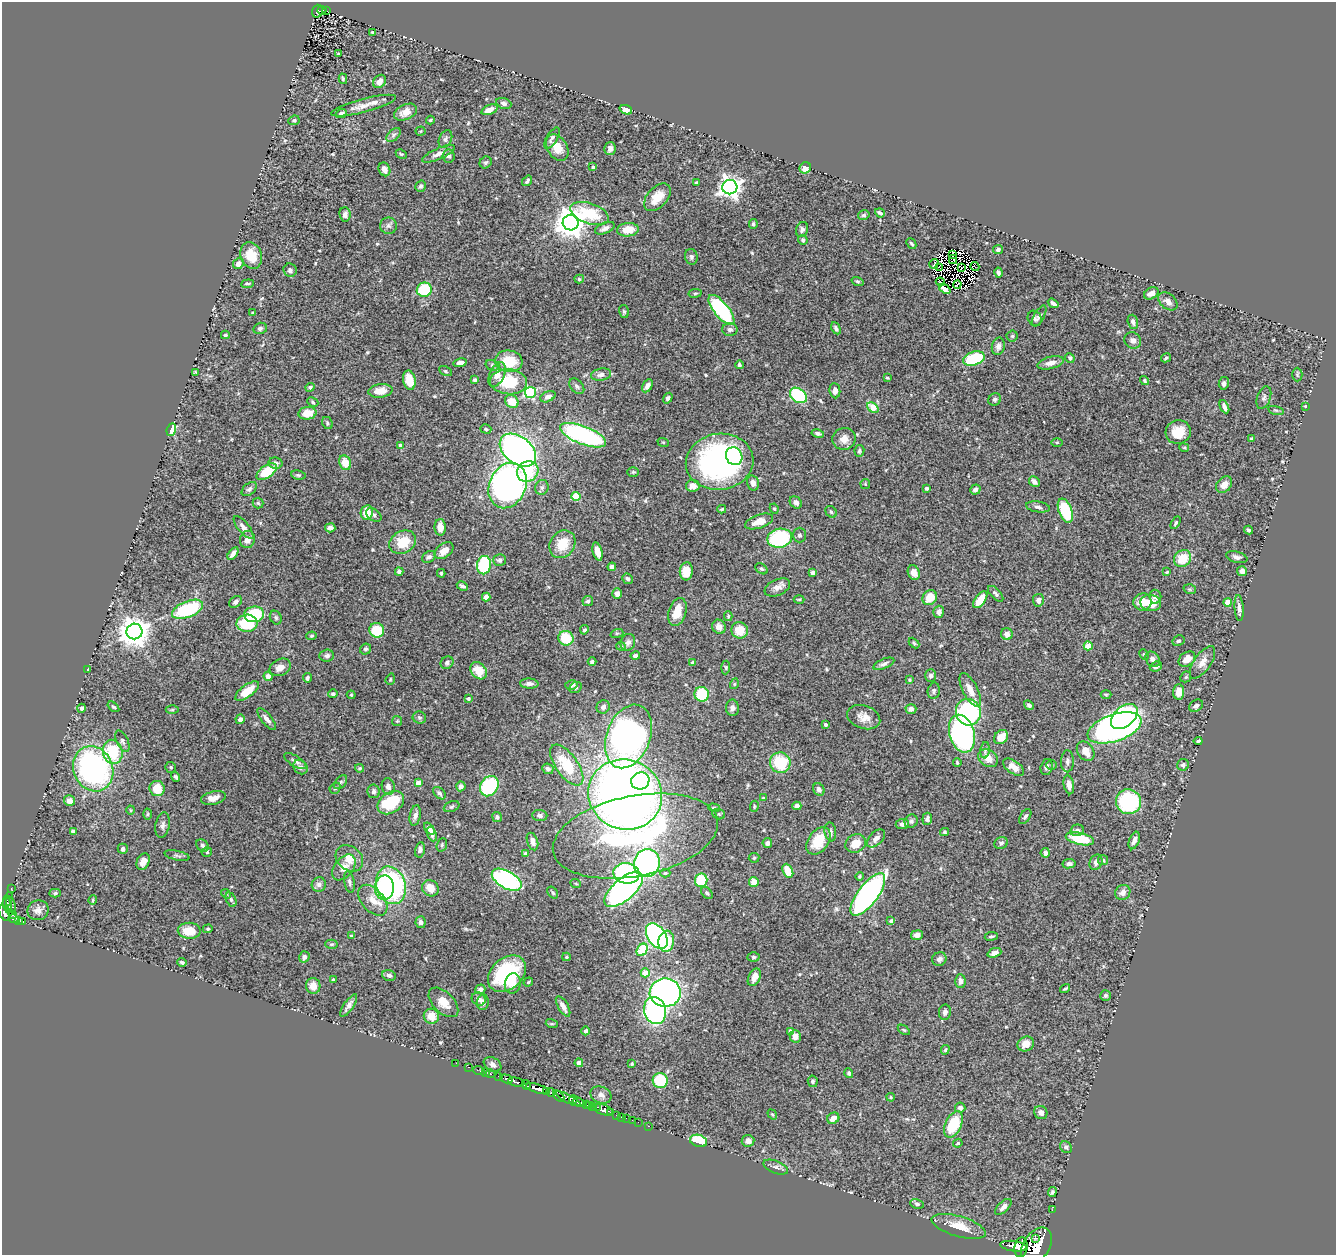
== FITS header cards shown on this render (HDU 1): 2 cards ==
NAXIS1  =                 1334
NAXIS2  =                 1253

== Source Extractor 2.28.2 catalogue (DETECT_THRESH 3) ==
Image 1334 x 1253 px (HDU 1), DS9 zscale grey, 1 PNG px = 1 image px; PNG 1338 x 1257 px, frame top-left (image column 1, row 1253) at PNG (2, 2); each listed source drawn as its Kron ellipse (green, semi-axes under 4 px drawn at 4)
Background 1.07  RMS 0.029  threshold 0.0862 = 3 sigma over >= 5 px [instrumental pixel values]
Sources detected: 542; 8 with non-positive FLUX_AUTO (blend fragments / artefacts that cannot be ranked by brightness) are neither listed nor drawn; of the other 534, the 500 brightest by FLUX_AUTO listed and drawn (34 fainter detections omitted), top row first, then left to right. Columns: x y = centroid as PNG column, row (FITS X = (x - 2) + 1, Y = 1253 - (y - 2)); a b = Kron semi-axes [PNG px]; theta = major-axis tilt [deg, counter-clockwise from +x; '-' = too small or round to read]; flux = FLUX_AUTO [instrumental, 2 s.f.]
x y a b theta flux
322 10 4 3 - 46
317 11 6 5 - 160
326 11 4 2 - 24
372 32 4 3 - 2.1
338 54 3 3 - 2.1
343 79 5 4 - 2.7
380 81 7 6 - 11
504 103 8 5 -21 5.8
364 106 33 7 15 20
489 110 8 4 22 14
626 110 6 4 -20 12
405 112 12 7 25 17
341 113 6 3 21 5
294 120 6 4 24 3.4
430 120 4 3 - 2
421 131 5 4 - 2.2
394 135 8 5 46 5.1
552 138 12 5 59 7.5
445 139 9 6 64 5.4
557 147 14 10 -58 27
610 149 6 5 - 8.6
401 154 6 3 -25 2.2
438 154 18 5 24 12
449 156 6 6 - 6.1
486 162 6 5 - 3.8
593 167 3 3 - 5.1
805 168 6 5 - 15
384 169 7 5 -66 10
527 181 6 3 53 3.8
696 182 4 3 - 2
420 186 6 5 - 3.9
730 187 7 7 - 1300
657 197 16 10 48 30
880 213 5 3 - 4
345 214 7 5 -84 9.8
590 214 20 10 -19 77
864 215 6 4 14 3.7
571 223 8 8 - 3100
753 224 5 3 - 3.4
388 226 8 8 - 6.8
605 228 10 5 23 7.4
628 230 11 7 4 33
802 230 8 6 70 5.5
803 240 5 4 - 4.3
911 244 6 4 -49 3.4
998 250 5 4 - 5.8
251 255 13 10 -70 36
952 255 3 2 - 2.2
691 257 8 6 -75 4.7
953 260 4 2 - 2.5
238 264 6 5 - 12
934 264 5 2 - 2.1
975 266 4 2 - 2.4
939 267 3 2 - 2.7
962 268 2 2 - 3.2
290 270 7 6 - 5.8
998 273 5 3 - 4
579 279 5 4 - 2.9
858 281 6 4 -19 3
940 282 4 3 - 5.4
248 284 6 4 7 3.5
957 285 4 2 - 3.8
945 289 6 4 -38 6.3
424 290 7 7 - 100
695 293 7 3 9 2.3
1151 293 8 5 30 13
1168 301 11 7 -39 11
1053 303 6 4 -35 6
721 310 18 7 -50 250
624 312 6 5 - 3.4
253 313 3 3 - 3.1
1039 316 11 5 61 5.5
1035 318 8 6 -58 5.2
1133 322 7 5 -71 6.7
260 328 7 5 15 4.7
836 328 6 4 -63 4.7
730 329 7 6 - 5.4
225 335 4 3 - 3.2
1012 336 5 5 - 3.2
1133 340 8 8 - 9.7
998 346 9 6 76 8.6
974 358 11 6 18 120
1070 358 5 4 - 3.9
1166 358 5 4 - 3.3
509 361 14 11 -6 54
460 363 7 4 12 15
1050 363 13 6 15 13
492 365 7 5 -16 3.5
739 365 4 3 - 3.7
445 371 7 4 -28 3
195 372 4 3 - 2.2
497 375 13 7 65 18
601 375 10 6 11 8.4
1297 375 7 5 -89 3.1
887 378 3 3 - 2
409 380 10 6 -78 31
475 380 4 3 - 4.1
1145 381 5 4 - 2.8
508 382 18 12 -4 79
1224 383 6 5 - 5.6
577 386 9 6 -49 5.8
647 386 7 4 59 7.8
310 387 5 4 - 5.2
380 391 12 6 6 24
835 391 7 5 -85 9.6
530 393 5 5 - 230
798 395 9 6 -38 160
548 397 8 5 25 8.6
668 398 5 4 - 4.4
1264 398 12 6 69 6.2
995 399 6 6 - 3.9
512 401 7 6 - 36
313 402 6 4 -26 2.8
1305 406 3 3 - 2.6
873 407 6 4 -39 40
1224 407 7 4 -64 8
1276 410 8 3 -13 2.8
307 413 9 6 6 24
327 423 6 5 - 3.3
171 429 6 4 66 48
486 429 6 4 -17 3.1
1178 432 13 11 23 37
818 433 6 4 -13 4.9
583 435 24 9 -21 290
844 439 12 11 - 17
1251 439 3 3 - 3
663 442 6 3 -18 2.2
1057 443 5 3 - 2.2
400 445 4 4 - 8.9
1184 448 5 4 - 2.3
518 450 20 13 -38 840
859 451 6 5 - 3.5
734 456 9 8 - 17
720 462 34 28 8 470
276 463 7 5 -12 6.2
345 463 7 5 -69 29
528 471 11 10 - 62
267 472 11 6 34 65
633 472 6 4 0 2.7
298 475 7 4 -9 3.3
1034 481 6 5 - 9.7
753 483 7 6 - 10
865 484 5 5 - 2.4
508 485 23 18 66 610
1224 485 9 7 48 16
693 486 7 6 - 14
542 487 7 6 - 5.5
926 488 3 3 - 4.6
249 489 9 5 40 5.7
975 490 5 5 - 6.3
576 496 4 4 - 74
796 502 7 5 -42 8.7
258 503 5 5 - 3.4
1038 507 12 5 -8 6.5
722 509 4 3 - 2.4
774 509 5 4 - 2.4
1065 511 13 6 -69 88
367 512 7 6 - 32
831 512 6 5 - 3.4
374 515 8 5 -34 5.6
759 521 15 6 19 23
1176 523 7 3 62 3
244 527 14 5 -50 8.3
440 527 8 5 -86 16
330 528 5 4 - 9.2
1249 530 4 3 - 3.7
799 535 7 6 - 4.5
780 538 12 9 12 150
247 539 9 7 78 13
403 542 14 11 28 45
562 544 15 12 56 44
444 551 11 7 37 20
598 552 9 4 -75 20
233 554 7 4 54 11
429 557 7 5 31 6.3
1237 557 11 5 -15 6.8
1183 558 9 8 - 39
499 560 6 6 - 4.7
484 565 9 7 82 120
612 567 4 4 - 6.6
761 569 7 4 -37 3.5
399 571 4 4 - 6.7
686 571 9 6 83 31
1242 571 5 5 - 10
813 572 4 4 - 5.3
1167 572 4 3 - 2.1
441 573 4 3 - 2.3
914 573 7 5 -69 13
627 579 6 5 - 4.6
462 586 6 3 -27 4.7
777 587 13 8 25 11
1190 589 6 4 -19 2.6
617 594 5 5 - 8.9
996 594 10 5 -46 5.1
486 597 4 4 - 22
1155 597 7 6 - 7.6
930 598 8 6 52 32
799 599 5 3 - 2.1
980 600 10 5 54 31
1038 600 6 5 - 8.7
588 601 5 5 - 4.9
236 602 7 5 39 5.3
1142 602 9 8 - 25
1228 602 4 4 - 27
1151 603 10 8 -10 34
1239 608 13 4 -85 8.7
187 609 16 8 22 160
677 612 14 8 72 33
939 612 6 5 - 8.6
254 614 10 8 7 80
728 616 5 4 - 2.4
276 618 7 5 -61 3.8
247 623 10 8 3 89
719 627 7 6 - 12
377 630 7 7 - 61
584 630 5 4 - 3.7
740 630 8 8 - 34
134 631 8 8 - 3100
617 633 6 4 18 2.4
1007 634 6 5 - 12
312 636 5 4 - 2.6
566 638 7 7 - 67
1178 641 6 5 - 3.7
628 642 8 7 - 8.1
914 643 6 4 -46 2.5
621 646 5 4 - 2.4
1088 646 4 4 - 45
366 649 6 5 - 3.9
1144 654 5 4 - 2.3
327 656 7 6 - 6.5
635 656 5 4 - 7.2
1153 659 8 6 -52 7.5
1187 659 9 6 37 17
592 662 4 4 - 3.8
1202 662 19 8 56 16
447 663 7 5 36 4.7
692 663 4 3 - 2.6
884 664 11 5 23 6.8
1156 666 6 4 22 6.3
280 667 11 8 26 17
726 667 7 4 86 2.7
88 670 4 3 - 4.2
479 671 9 7 -48 30
268 676 5 4 - 16
931 676 6 5 - 5.7
1186 677 6 5 - 2.6
307 678 5 4 - 5.3
390 679 6 4 71 2.5
910 680 4 3 - 2.1
529 684 9 5 -2 7.8
734 684 5 3 - 1.9
571 685 6 5 - 8.5
576 688 6 5 - 3.5
970 690 18 7 -63 22
247 691 14 6 36 41
934 691 8 6 79 4.4
1179 692 7 5 88 18
333 694 4 4 - 4.2
702 694 7 7 - 99
1106 694 5 4 - 2.5
351 695 4 4 - 2.1
468 699 3 3 - 4.7
1029 705 5 4 - 5.3
1196 706 7 5 33 5.8
113 707 7 3 -38 2.5
603 707 7 6 - 7.5
82 708 4 4 - 4.9
732 708 8 6 -89 8.1
911 709 5 4 - 9.4
172 710 6 4 0 2.4
968 712 13 12 - 230
1124 716 15 9 41 250
864 717 17 11 -19 19
419 718 7 6 - 4.1
240 719 4 4 - 9.4
267 719 13 5 -51 10
397 721 5 5 - 2.6
825 724 3 3 - 4.9
1114 728 28 13 19 970
962 734 19 12 -73 390
628 736 33 22 69 920
1001 737 8 6 47 25
122 741 11 5 -65 5.5
1198 741 4 3 - 2.9
985 750 8 4 85 3.8
1086 751 10 8 -55 19
113 752 12 9 -79 85
988 758 10 8 -32 20
295 761 12 5 -32 6.8
1067 761 11 6 88 6.5
957 762 4 3 - 2.1
780 763 10 10 - 80
567 765 24 11 -54 67
1051 765 5 5 - 2.9
1183 765 6 5 - 5.3
171 767 5 5 - 3.3
300 767 8 6 -47 6.2
1014 767 12 6 -34 16
1047 767 8 6 77 5.6
360 768 4 3 - 2.5
93 769 23 19 -67 430
548 769 6 5 - 5.3
176 777 5 3 - 4.2
640 781 9 8 - 120
341 782 8 5 50 3.5
418 783 4 4 - 19
1069 785 9 5 -79 9.3
388 786 8 6 -76 8.7
461 786 5 4 - 6.7
489 786 11 8 56 150
335 788 6 5 - 3.2
157 789 8 7 - 31
819 789 6 5 - 6.7
374 791 7 6 - 5.4
439 793 7 5 -45 5
625 795 37 35 -23 1600
213 798 12 6 12 16
763 798 3 3 - 3
69 801 5 5 - 13
1129 802 12 12 - 160
391 803 14 10 34 88
754 806 5 3 - 2
797 806 4 4 - 8.8
452 807 8 5 23 3.7
714 808 6 4 -16 3.4
131 810 4 4 - 2.3
148 814 5 3 - 2.1
719 814 6 5 - 2.8
415 815 10 5 78 8.2
540 815 7 5 -4 6.9
497 817 5 5 - 4.9
1025 817 8 5 56 5.1
927 819 6 5 - 6
911 821 7 6 - 5.3
902 824 6 5 - 6.8
163 825 13 7 79 7.6
429 829 7 4 -52 11
1077 830 7 5 14 5.9
73 831 4 4 - 10
830 832 9 6 -82 5.2
945 832 4 3 - 2.9
432 834 7 4 -68 6.3
635 836 84 40 11 530
876 838 11 6 46 11
1080 839 14 6 -13 74
1134 840 9 5 70 8.9
532 841 9 5 -73 10
818 841 15 10 54 49
767 843 5 4 - 6
856 843 11 9 29 25
1001 843 7 6 - 4.9
202 845 7 5 -47 4.6
442 845 7 5 71 3.6
123 849 5 5 - 6.6
420 850 8 5 78 5.6
207 852 5 4 - 3.5
1045 853 4 4 - 7.8
526 854 4 4 - 17
177 855 12 5 -12 4.9
349 858 15 12 -39 25
754 858 5 5 - 2.8
1103 860 5 5 - 3.6
143 861 9 6 64 14
1096 862 8 6 66 8.4
647 863 14 13 - 530
1069 864 7 4 10 5.1
344 867 15 9 52 17
788 871 7 5 -65 35
626 873 13 10 -7 310
665 873 5 4 - 2.4
859 876 4 4 - 2.9
507 880 16 8 -29 310
701 880 7 6 - 68
349 882 11 5 -79 5.9
754 882 5 4 - 19
319 884 7 7 - 9.4
576 884 5 3 - 2
391 885 19 14 -73 300
11 888 2 2 - 11
384 888 12 9 86 150
430 888 9 7 -44 20
624 889 23 11 41 510
1123 892 8 7 - 13
55 893 5 4 - 3
553 893 6 4 -53 3.4
707 893 7 4 -51 3.6
226 894 5 4 - 2.3
868 894 25 10 53 550
8 900 8 3 69 64
93 900 5 4 - 2.1
231 900 7 5 -64 4.1
373 900 18 11 -49 25
11 904 9 3 -70 140
7 906 8 4 -77 160
38 910 10 10 - 11
4 913 8 5 -64 850
13 915 4 4 - 95
13 919 5 3 - 120
18 920 4 3 - 210
23 921 3 3 - 73
891 921 4 4 - 6.8
420 922 6 5 - 6.4
208 929 5 4 - 2.6
189 931 11 8 -2 33
917 935 6 5 - 9.8
351 936 4 4 - 2.5
657 936 14 9 -56 340
991 936 6 3 7 3.4
666 941 10 7 81 55
331 944 6 4 1 3.3
642 950 7 5 57 83
994 953 7 4 21 8.6
304 957 6 5 - 6.9
566 957 4 4 - 2.2
754 957 6 4 -1 2.9
939 959 7 6 - 7.5
182 962 4 3 - 3
645 973 4 4 - 32
507 974 21 15 41 180
389 975 7 5 -15 5.4
754 977 9 6 64 15
333 980 3 3 - 4.6
960 981 7 5 -86 8.4
528 982 5 3 - 2.2
513 983 10 8 78 17
313 986 8 7 - 15
480 989 5 4 - 6.8
1065 989 5 2 - 2.5
665 993 15 14 - 790
1105 995 5 5 - 3.8
479 999 7 6 - 5
443 1002 18 10 -45 25
483 1002 8 6 83 7
349 1006 13 5 56 9.1
563 1006 11 5 -60 13
655 1010 14 11 -74 390
945 1012 7 6 - 7.3
431 1016 8 7 - 25
552 1024 6 4 -17 2.3
904 1030 7 3 -35 2.2
586 1031 4 4 - 5.1
790 1031 4 4 - 9.3
795 1036 6 5 - 14
1026 1044 8 7 - 15
945 1050 5 3 - 2.7
456 1063 2 2 - 16
579 1063 4 4 - 7.2
493 1064 9 6 -31 7.4
632 1064 3 3 - 2.4
468 1067 3 2 - 22
479 1071 6 2 -19 18
485 1072 2 2 - 10
849 1073 5 4 - 4.1
491 1074 4 3 - 53
499 1076 3 3 - 100
506 1079 6 3 -16 290
660 1080 8 7 - 110
813 1081 6 5 - 4.2
516 1082 8 3 -11 910
526 1085 5 3 - 570
538 1089 12 4 -17 2300
546 1092 4 3 - 320
551 1093 5 3 - 210
601 1095 11 8 -25 10
559 1096 7 3 -43 540
891 1097 4 3 - 2.5
568 1099 14 4 -28 490
573 1100 4 3 - 170
579 1102 6 3 -25 130
586 1105 3 2 - 88
589 1106 2 2 - 42
593 1106 4 2 - 26
597 1107 3 2 - 94
960 1108 5 5 - 6.8
603 1110 10 5 -17 1600
611 1112 3 2 - 65
1041 1113 7 6 - 8
772 1114 5 3 - 2.1
616 1115 2 2 - 21
621 1117 2 2 - 17
626 1118 2 2 - 20
833 1118 6 5 - 16
632 1120 2 2 - 15
638 1122 2 2 - 15
953 1124 14 8 64 84
648 1126 3 2 - 35
698 1141 9 6 -17 84
748 1141 6 5 - 9.8
958 1143 5 4 - 2.4
1066 1147 6 5 - 3.9
776 1167 13 6 -21 7.6
1052 1192 5 4 - 3.7
917 1204 7 4 -11 3.8
1003 1207 10 5 45 9.4
1052 1210 2 2 - 11
959 1226 28 10 -16 34
1035 1238 3 2 - 370
1014 1246 13 5 -8 2000
1037 1246 20 13 57 7600
1021 1247 10 6 82 2600
At the frame edge (FLAGS 8, measured only in part): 1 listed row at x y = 4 913
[34 fainter detections neither listed nor drawn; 8 non-positive-flux detections neither listed nor drawn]